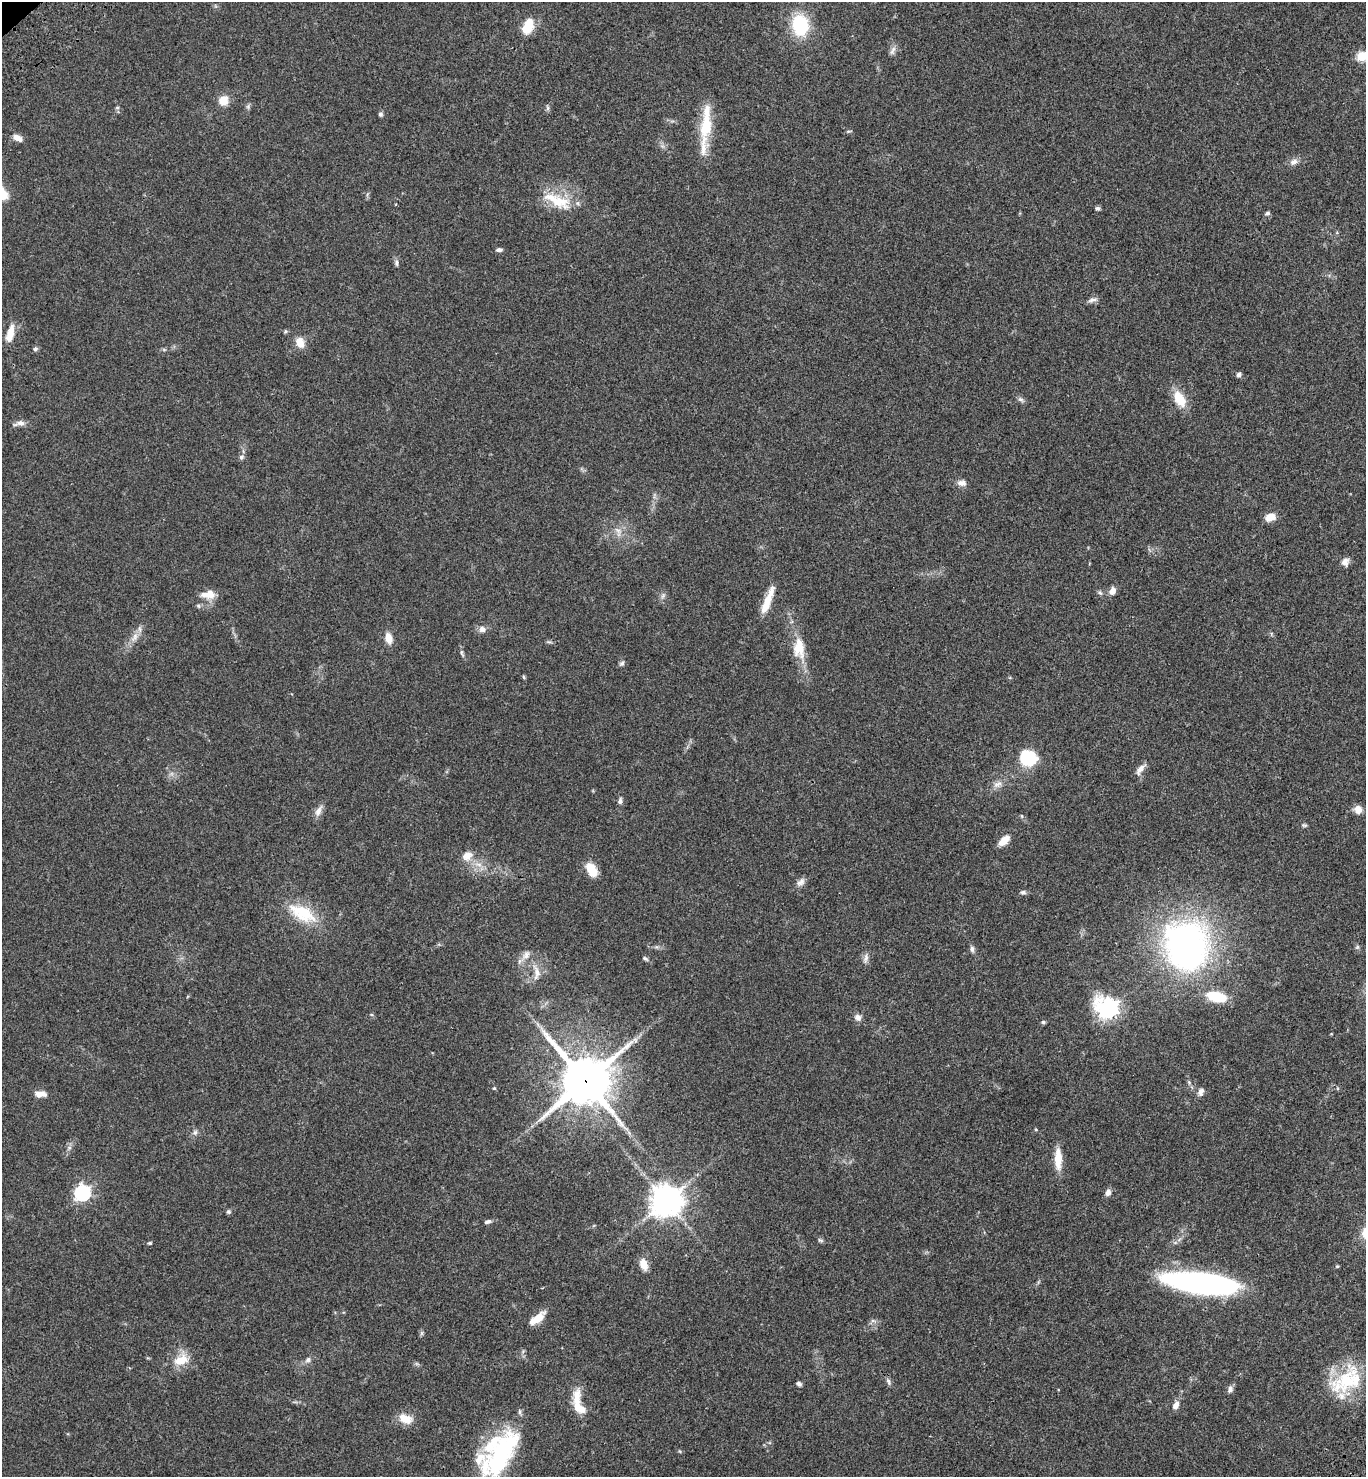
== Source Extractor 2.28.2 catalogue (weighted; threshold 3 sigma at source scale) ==
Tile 6 of 4 x 4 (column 2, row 2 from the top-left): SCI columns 1608-2971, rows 3054-4528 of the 6082 x 6105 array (HDU 1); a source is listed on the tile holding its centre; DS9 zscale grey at full resolution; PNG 1368 x 1479 px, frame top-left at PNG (2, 2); no overlay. Shown black and unused: <1% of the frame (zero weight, under 3 of 4 exposures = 6% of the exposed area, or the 3 px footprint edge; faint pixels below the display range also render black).
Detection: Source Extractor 2.28.2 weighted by HDU 2 'WHT'; one run over the whole footprint, this tile lists its part. Background 0.0474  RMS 0.0054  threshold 0.0244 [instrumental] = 3 sigma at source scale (4.5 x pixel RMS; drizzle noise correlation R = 1.50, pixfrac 1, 0.05/0.05 arcsec/px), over >= 5 px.
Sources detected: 112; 1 inside a brighter object's white glare — not listed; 12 inside a brighter listed object's ellipse — not listed separately; the other 99 listed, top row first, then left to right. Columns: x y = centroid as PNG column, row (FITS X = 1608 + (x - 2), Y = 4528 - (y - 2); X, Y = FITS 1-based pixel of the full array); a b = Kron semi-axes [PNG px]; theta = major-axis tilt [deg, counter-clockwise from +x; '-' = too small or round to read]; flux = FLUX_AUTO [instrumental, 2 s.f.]
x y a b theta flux
800 25 20 16 -83 30
526 28 15 13 35 8.4
893 51 14 6 67 2
1361 56 6 5 - 22
224 100 10 9 - 6.9
548 108 7 4 -90 0.95
380 114 5 5 - 1.2
706 124 36 17 81 17
18 138 12 7 -30 3.2
1294 162 11 7 19 2.4
557 201 43 15 -23 17
1097 208 6 5 - 1.1
1267 213 7 5 27 0.97
499 250 8 5 3 1.3
396 263 9 6 -80 1.4
1093 300 13 5 17 1.9
285 331 6 4 -72 0.63
11 332 18 9 74 6.6
300 343 13 9 -70 5.4
35 349 7 6 - 1
164 350 6 4 -19 0.67
1239 375 6 5 - 1.4
1021 399 8 6 -3 1.3
1179 399 21 12 -58 11
19 423 16 6 11 2.6
241 457 8 5 42 1.2
962 483 12 7 -8 2.6
1270 517 10 7 17 6.5
618 532 17 7 -70 3.6
1345 562 10 9 - 2.7
1112 591 9 7 62 3.4
1100 593 8 5 -44 1.1
208 594 17 9 7 6.7
663 596 9 4 67 1.3
766 603 35 8 69 9.5
198 606 6 5 - 0.87
482 629 10 8 -10 2.5
135 637 16 6 60 3.8
388 638 11 8 -80 5.3
799 648 29 15 -84 12
462 653 12 4 -74 1.2
622 663 8 6 43 1.1
524 677 6 4 -87 0.63
1028 758 14 12 -19 30
1140 769 15 7 53 3.3
997 784 13 8 29 3.3
620 801 8 5 80 1.4
1358 810 10 9 - 3.8
318 811 16 7 64 3.1
1022 816 6 3 -71 0.59
1304 825 7 5 -14 0.83
1004 841 14 8 46 5.7
467 856 14 11 28 5
479 864 9 4 -9 2
591 870 16 9 -58 9.5
801 882 12 8 36 2.5
1023 892 8 6 8 1.2
302 913 39 18 -29 20
1186 945 66 58 -75 150
1357 947 6 5 - 0.88
972 949 8 6 -88 1.5
526 955 13 9 64 3.7
645 958 8 5 -32 1.1
866 958 13 6 83 2.2
537 972 23 10 -83 6.1
1108 1009 9 8 - 270
858 1017 9 8 - 2.6
1043 1022 6 5 - 0.81
585 1081 17 16 - 2200
494 1088 5 4 - 0.51
1201 1092 10 7 67 2.3
40 1094 13 7 0 4.1
1036 1129 4 4 - 0.5
195 1132 8 6 68 1.4
1058 1159 28 9 -89 8.4
1108 1192 9 6 74 2.3
82 1193 7 7 - 130
666 1201 10 10 - 770
228 1212 6 5 - 0.97
487 1222 9 5 18 1.3
820 1240 7 5 -16 0.98
150 1243 5 4 - 0.6
644 1265 13 8 -72 5.9
1337 1266 5 4 - 0.54
1201 1283 59 15 -7 180
537 1318 19 8 38 8.1
873 1321 7 4 -18 1
422 1333 7 4 71 0.82
181 1360 19 13 22 9.7
308 1360 8 6 56 1.7
1347 1380 39 30 55 32
888 1381 10 5 -72 1.4
799 1384 6 4 -38 1.1
1230 1389 10 6 70 1.8
577 1397 27 11 86 8.6
1176 1405 10 6 61 3.5
405 1419 17 10 -21 7.4
503 1448 57 27 48 50
679 1451 5 3 - 0.48
Overlapping masked pixels (flux is a lower limit): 1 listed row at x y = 585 1081
Isophote crosses this tile's border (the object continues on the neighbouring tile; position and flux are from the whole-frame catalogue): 1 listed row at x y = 1361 56